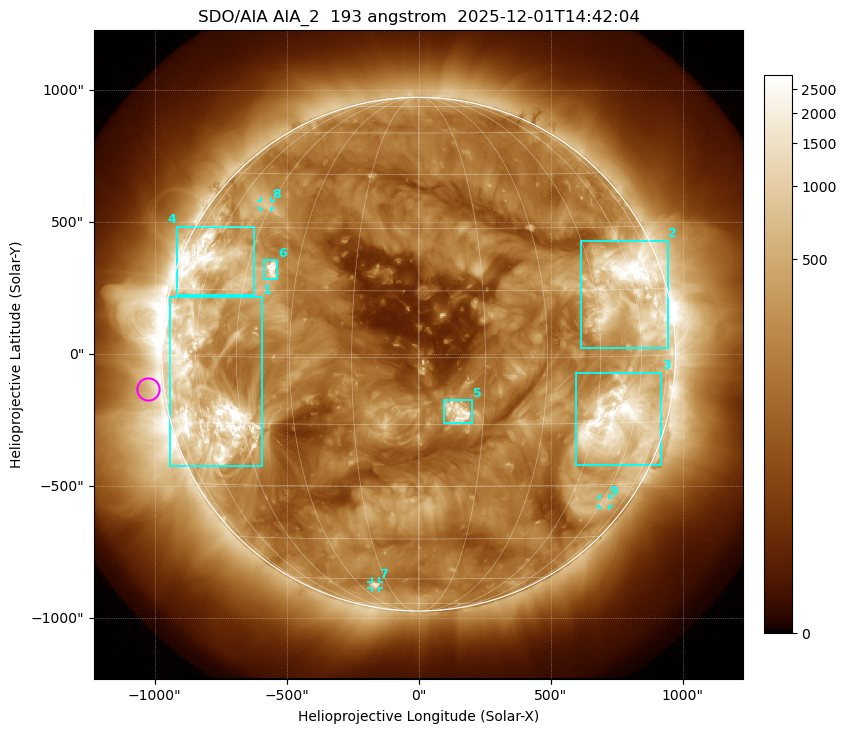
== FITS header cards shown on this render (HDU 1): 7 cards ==
TELESCOP= 'SDO/AIA '           / For AIA: SDO/AIA
INSTRUME= 'AIA_2   '           / For AIA: AIA_ATA1, AIA_ATA2, AIA_ATA3 or AIA_AT
WAVELNTH=                  193 / [angstrom] Wavelength
WAVEUNIT= 'angstrom'           / Wavelength unit: angstrom
DATE-OBS= '2025-12-01T14:42:04.843' / [ISO] Date when observation started; ISO 8
CTYPE1  = 'HPLN-TAN'           / CTYPE1: HPLN
CTYPE2  = 'HPLT-TAN'           / CTYPE2: HPLT

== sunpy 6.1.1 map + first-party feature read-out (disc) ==
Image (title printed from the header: SDO/AIA AIA_2  193 angstrom  2025-12-01T14:42:04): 1024 x 1024 px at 2.4 arcsec/px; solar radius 973 arcsec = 406 px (full disc in frame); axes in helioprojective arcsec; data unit not stated in the header (colour bar unlabelled)
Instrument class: DISC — disc imager (sunpy class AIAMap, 193 A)
Bright regions (active regions / flare kernels): reference = the median radial profile (limb darkening/brightening removed); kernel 9 px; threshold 5 sigma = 520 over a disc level ~189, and >= 1.15x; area >= 12 px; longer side >= 10 px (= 24 arcsec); searched inside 0.97 R_sun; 9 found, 9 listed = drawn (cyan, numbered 1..; 3 of them under ~33 arcsec drawn as corner ticks so the feature stays visible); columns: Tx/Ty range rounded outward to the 5 arcsec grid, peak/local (2 s.f.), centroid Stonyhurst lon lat
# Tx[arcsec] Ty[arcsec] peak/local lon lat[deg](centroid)
1 -945..-590 -425..215 21 -57 -9
2 615..945 25..430 19 +58 +14
3 595..920 -420..-70 14 +53 -15
4 -915..-625 220..485 10 -60 +21
5 95..205 -265..-175 14 +9 -12
6 -585..-535 285..355 16 -37 +20
7 -180..-150 -885..-860 6 -22 -63
8 -595..-560 555..580 3.7 -47 +36
9 685..720 -575..-545 3.6 +61 -35
Off-limb structures (1.02-1.3 R_sun): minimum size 162 px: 4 found; the strongest spans PA ~65..135 deg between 1.02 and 1.3 R_sun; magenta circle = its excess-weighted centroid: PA ~95 deg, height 1.06 R_sun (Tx ~-1025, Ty ~-135 arcsec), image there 2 x the reference